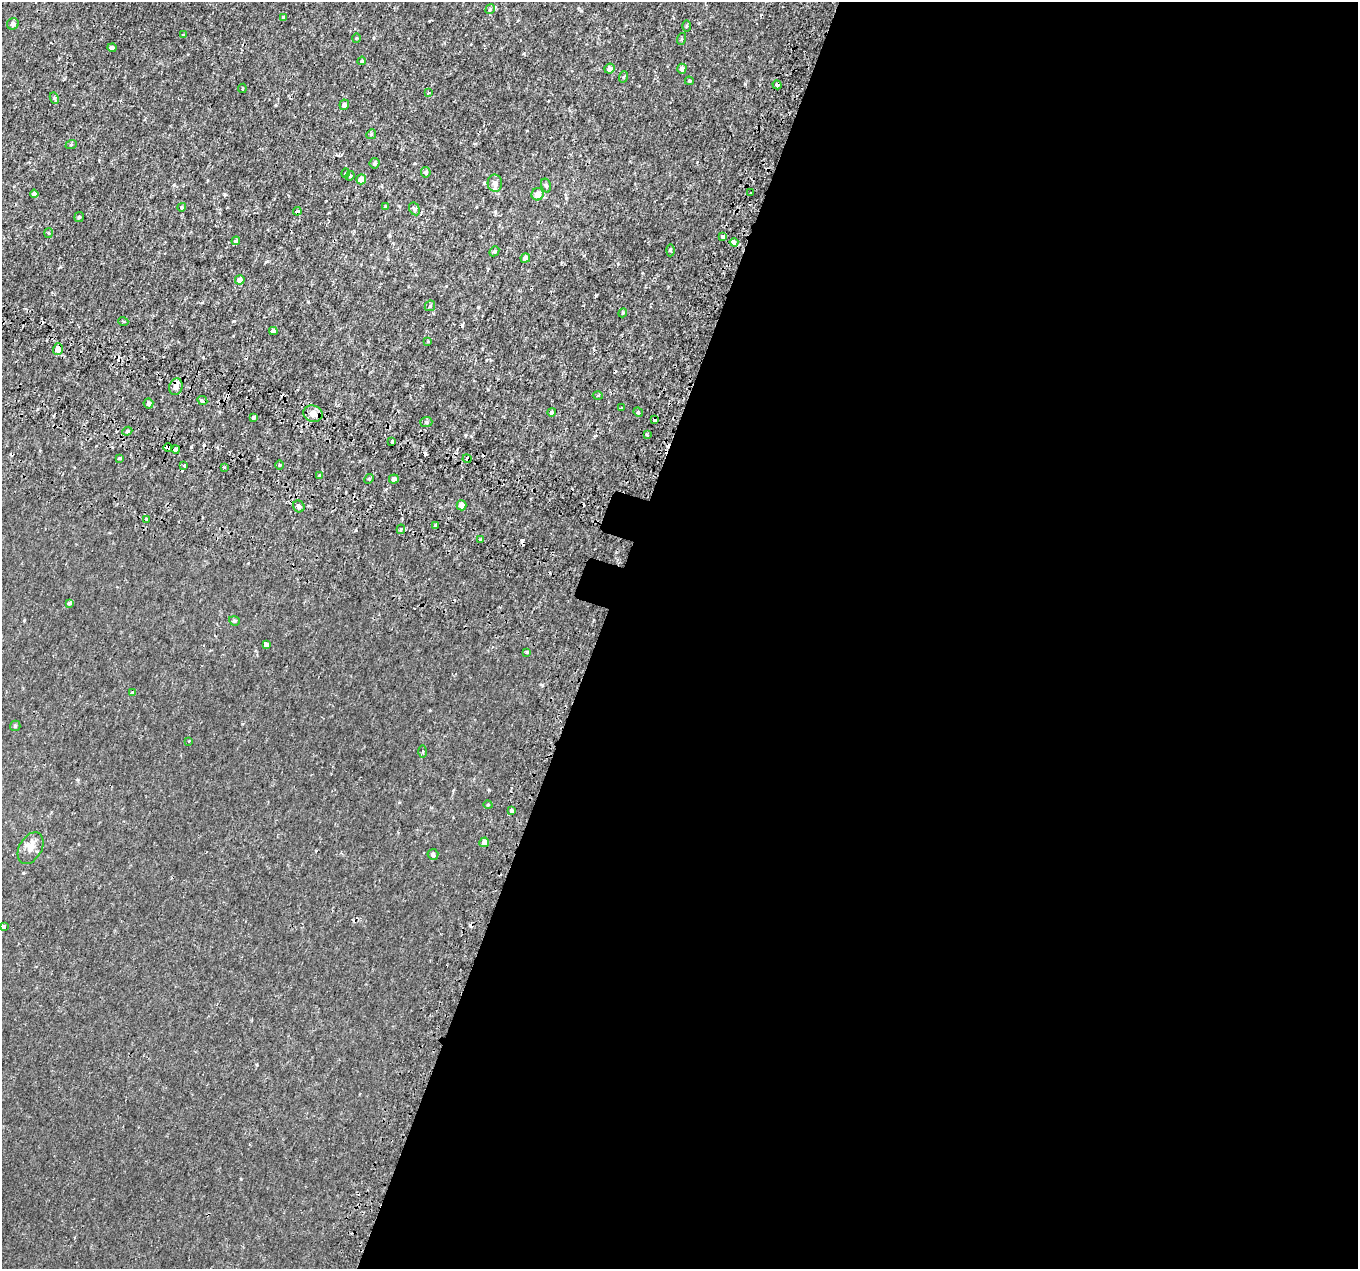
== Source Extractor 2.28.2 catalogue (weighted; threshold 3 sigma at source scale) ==
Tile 12 of 4 x 4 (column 4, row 3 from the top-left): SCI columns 4124-5479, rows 1572-2838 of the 5544 x 5737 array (HDU 1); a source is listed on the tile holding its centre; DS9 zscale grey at full resolution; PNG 1360 x 1271 px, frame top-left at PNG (2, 2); each listed source drawn as its Kron ellipse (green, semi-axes under 4 px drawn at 4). Shown black and unused: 56% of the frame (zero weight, under 2 of 3 exposures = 5% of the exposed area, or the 3 px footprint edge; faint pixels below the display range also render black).
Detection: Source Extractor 2.28.2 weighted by HDU 2 'WHT'; one run over the whole footprint, this tile lists its part. Background 5.62e-04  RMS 0.0017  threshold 0.00757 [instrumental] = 3 sigma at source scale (4.5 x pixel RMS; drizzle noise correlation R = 1.50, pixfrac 1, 0.0396/0.0396 arcsec/px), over >= 5 px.
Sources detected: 109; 16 cosmic-ray / hot-pixel residue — neither listed nor drawn; the other 93 listed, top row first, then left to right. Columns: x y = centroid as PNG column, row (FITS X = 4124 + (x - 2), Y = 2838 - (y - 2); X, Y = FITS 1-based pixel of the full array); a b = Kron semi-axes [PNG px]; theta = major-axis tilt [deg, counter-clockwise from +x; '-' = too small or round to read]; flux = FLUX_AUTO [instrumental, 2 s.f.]
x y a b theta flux
490 9 5 4 - 0.41
283 17 4 4 - 0.17
13 24 6 5 - 0.57
686 26 6 4 89 0.18
183 35 4 3 - 0.13
356 38 5 3 - 0.14
681 39 6 4 71 0.2
112 48 4 4 - 1.1
362 61 4 3 - 0.21
610 69 5 5 - 0.84
682 69 5 4 - 0.56
623 77 6 3 70 0.2
689 81 4 3 - 0.18
777 85 4 4 - 0.5
242 88 4 2 - 0.17
429 93 4 3 - 0.54
54 98 6 4 -63 0.24
344 105 5 4 - 0.63
371 134 5 4 - 0.19
71 145 6 3 21 0.18
374 163 5 5 - 0.31
426 172 5 5 - 0.38
346 173 5 3 - 0.17
350 176 5 4 - 0.2
361 179 5 4 - 2.1
495 183 8 7 - 1
546 185 7 5 -72 0.31
750 193 3 2 - 0.2
34 194 4 4 - 0.53
537 194 6 6 - 1.4
182 207 4 4 - 0.28
385 207 4 3 - 0.15
414 209 7 5 -61 0.32
297 211 4 3 - 0.67
79 217 5 4 - 0.21
49 233 5 3 - 0.15
723 237 4 3 - 1.1
236 241 4 4 - 0.48
734 242 4 3 - 3.7
670 250 6 4 88 0.26
494 251 5 4 - 0.26
525 258 5 4 - 0.9
240 280 5 4 - 1
430 306 6 5 - 0.25
623 313 4 4 - 0.17
123 321 5 3 - 0.16
273 331 4 4 - 0.64
428 341 4 3 - 0.13
58 349 6 5 - 1.2
176 387 8 6 72 1.5
598 396 5 3 - 0.18
202 401 5 3 - 3.7
148 403 5 5 - 0.52
622 408 3 3 - 0.22
552 412 4 4 - 0.5
638 412 5 4 - 0.22
313 414 10 8 -18 1.3
253 417 3 3 - 0.9
655 419 4 3 - 0.69
426 422 6 5 - 0.33
127 431 5 4 - 0.25
647 435 3 2 - 0.41
392 441 3 3 - 1.8
168 448 4 3 - 4.9
175 449 4 4 - 5
120 458 4 3 - 0.21
467 459 4 4 - 1.3
184 465 3 3 - 0.72
279 465 5 3 - 0.17
224 468 3 2 - 0.19
320 475 3 3 - 0.3
369 479 5 4 - 0.18
394 479 5 4 - 0.6
461 505 5 5 - 1.2
299 506 6 5 - 0.45
147 519 3 3 - 0.39
435 526 3 3 - 1.6
401 529 5 3 - 0.38
481 539 3 3 - 0.41
70 603 3 3 - 0.51
234 621 5 4 - 0.22
266 644 4 3 - 2.3
527 652 3 3 - 0.62
132 693 4 3 - 0.85
15 726 5 5 - 0.27
189 741 3 3 - 0.2
422 751 6 3 89 0.22
488 805 4 3 - 0.14
511 811 4 4 - 1.8
484 842 5 4 - 0.73
30 848 17 11 59 1.5
433 854 5 5 - 0.46
3 926 4 3 - 0.42
Overlapping masked pixels (flux is a lower limit): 9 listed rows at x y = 777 85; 297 211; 58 349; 176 387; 202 401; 655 419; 168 448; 175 449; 467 459
Unlisted compact peaks at least as high as the median listed source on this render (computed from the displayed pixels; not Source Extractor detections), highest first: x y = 745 84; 542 685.